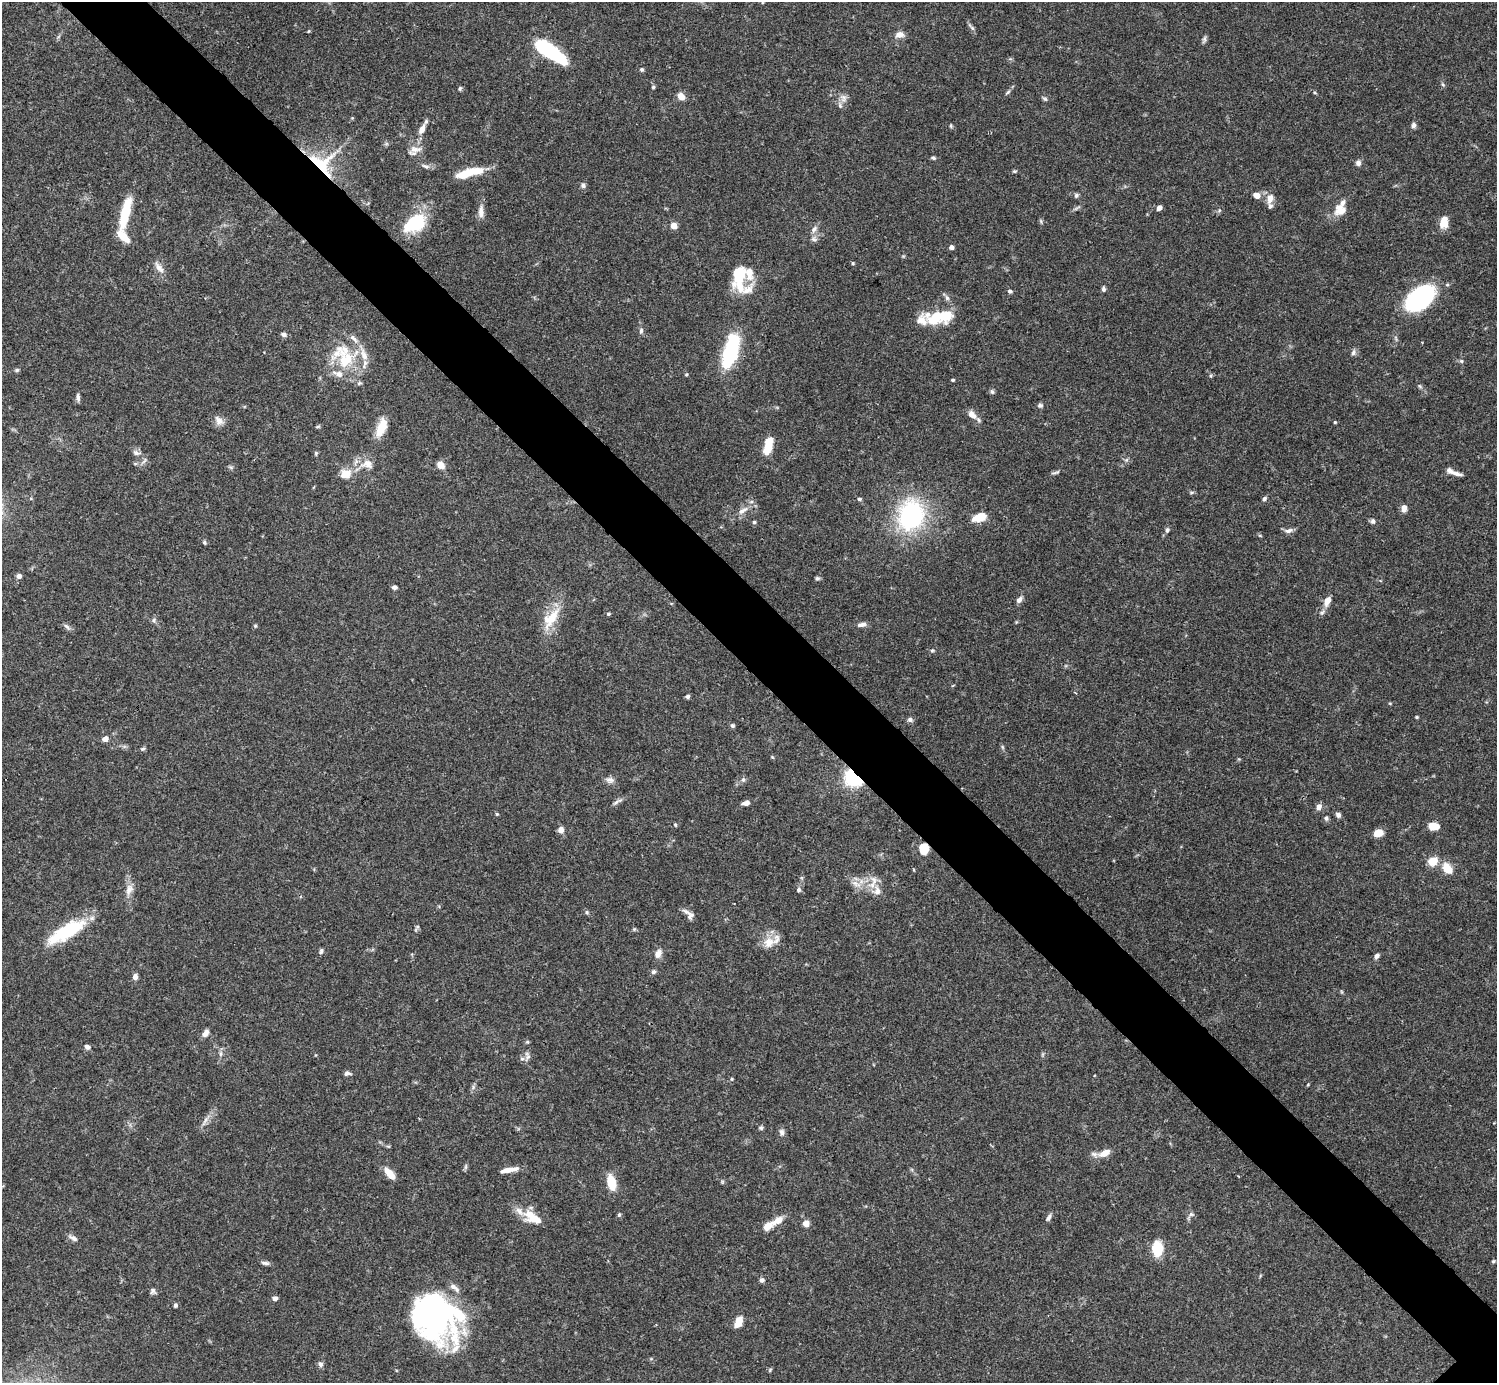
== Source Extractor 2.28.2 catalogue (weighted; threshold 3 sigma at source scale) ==
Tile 11 of 4 x 4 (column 3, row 3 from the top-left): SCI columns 2990-4484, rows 1539-2919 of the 5982 x 5981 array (HDU 1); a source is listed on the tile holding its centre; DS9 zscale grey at full resolution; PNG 1499 x 1385 px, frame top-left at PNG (2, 2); no overlay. Shown black and unused: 6% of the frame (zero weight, under 3 of 4 exposures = <1% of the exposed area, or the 3 px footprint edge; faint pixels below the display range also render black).
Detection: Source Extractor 2.28.2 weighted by HDU 2 'WHT'; one run over the whole footprint, this tile lists its part. Background 0.0692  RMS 0.0032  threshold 0.0144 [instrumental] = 3 sigma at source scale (4.5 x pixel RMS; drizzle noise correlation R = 1.50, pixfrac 1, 0.05/0.05 arcsec/px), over >= 5 px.
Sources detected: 190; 4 inside a brighter object's white glare — not listed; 17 inside a brighter listed object's ellipse — not listed separately; the other 169 listed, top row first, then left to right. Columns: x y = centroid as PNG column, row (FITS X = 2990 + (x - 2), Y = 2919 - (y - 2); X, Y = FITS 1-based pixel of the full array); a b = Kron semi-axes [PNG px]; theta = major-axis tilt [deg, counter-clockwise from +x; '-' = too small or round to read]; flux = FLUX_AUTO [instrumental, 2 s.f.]
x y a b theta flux
971 27 13 4 -48 0.79
309 31 5 3 - 0.27
899 34 11 8 11 2
1204 39 10 5 74 0.77
551 52 34 11 -36 28
642 69 5 5 - 0.55
1443 85 7 4 -58 0.49
653 87 5 4 - 0.46
460 88 6 4 69 0.45
1008 92 8 4 44 0.68
1315 93 5 3 - 0.34
681 96 8 6 -54 2.8
843 98 11 9 -78 1.8
1045 99 7 5 -30 0.56
1414 125 7 6 - 0.94
951 126 6 4 -72 0.39
422 129 14 7 62 2.5
415 149 17 9 7 2.6
934 158 6 4 -16 0.51
1358 163 7 7 - 1.1
322 164 33 26 -37 19
426 166 12 5 -22 1.1
476 171 20 9 8 6.1
1014 171 6 4 18 0.42
583 185 6 6 - 0.91
1076 195 6 6 - 0.65
1256 195 6 6 - 2.6
1270 198 12 8 76 2.6
1159 208 5 4 - 1.5
1340 210 16 15 - 4.2
481 212 17 7 -88 2.2
125 213 38 9 76 12
1041 221 6 4 -71 0.46
1444 222 12 8 81 5
414 223 26 16 33 17
674 226 7 6 - 2.3
814 229 11 7 58 1.4
813 239 8 7 - 1.1
951 247 5 5 - 1
853 263 5 4 - 0.41
159 268 18 7 -52 2.1
739 276 31 14 88 12
1103 289 6 5 - 0.72
1010 291 5 4 - 0.8
947 298 8 6 -73 0.96
1420 298 31 18 40 40
934 319 21 12 41 7.6
641 331 8 5 80 0.86
284 334 7 5 -29 0.99
731 351 35 13 73 27
1353 352 9 6 75 0.95
345 358 41 25 -70 17
1461 361 5 5 - 0.5
17 370 6 4 16 0.56
686 374 5 4 - 0.37
953 380 4 3 - 0.46
992 392 8 5 -63 0.61
78 397 10 5 -86 0.97
1040 405 8 6 12 0.73
972 415 14 8 -47 2.5
219 421 14 10 -57 2.1
1335 422 4 4 - 0.32
318 426 6 4 19 0.42
381 427 22 9 69 6.2
769 443 19 9 74 6.2
136 453 10 6 -24 1.3
316 453 6 4 79 0.44
144 460 11 2 55 0.63
1126 460 6 5 - 0.59
367 464 16 12 -5 3.8
441 465 9 7 -46 2.6
231 467 6 4 17 0.53
1055 472 14 4 12 0.69
345 474 13 10 14 4.2
1457 474 14 5 -13 1.4
859 499 5 4 - 0.53
1264 499 6 5 - 0.73
1404 508 8 6 86 2
743 510 17 7 34 2.5
911 516 29 24 69 45
979 517 13 7 16 5.8
1373 521 7 6 - 0.81
754 522 5 4 - 0.47
1167 530 7 5 72 0.79
1288 531 12 6 8 1.3
204 542 6 4 -89 0.5
19 576 6 5 - 1.2
817 578 6 5 - 0.61
394 587 5 4 - 1
1019 600 8 6 52 1.3
1327 601 13 8 67 2.7
608 614 5 4 - 0.48
551 618 34 15 54 8.1
154 620 7 5 -71 0.75
861 625 12 6 9 1.4
66 626 10 5 -38 0.97
255 626 5 4 - 0.4
932 650 5 5 - 0.46
688 696 5 5 - 0.66
1417 717 4 4 - 0.37
910 720 7 6 - 0.85
732 725 6 5 - 0.63
105 739 5 4 - 3.1
1002 747 6 4 -88 0.48
143 749 7 5 5 0.55
772 757 5 4 - 0.32
853 778 12 9 -40 25
610 780 11 8 -11 1.5
743 780 6 5 - 0.66
617 801 17 4 26 1.1
746 803 8 5 13 1.5
1319 807 8 7 - 1.4
497 814 4 4 - 0.35
1338 815 7 5 -51 1
1326 818 6 5 - 0.7
675 825 5 4 - 0.35
1433 826 9 6 -3 6
561 830 8 7 - 1.7
1378 833 8 6 14 4.6
924 849 9 9 - 6.2
1432 861 11 9 36 4.7
1447 868 15 10 -54 4.6
855 883 13 7 -36 2.3
129 890 17 9 70 2.7
799 890 6 6 - 0.7
877 891 14 11 -88 3.2
587 912 6 5 - 0.58
689 914 14 6 -47 1.8
66 931 45 14 30 19
769 942 16 13 46 4.3
321 951 7 4 86 0.65
658 954 13 9 60 1.9
1377 956 7 5 53 0.96
654 972 6 5 - 0.84
135 977 7 6 - 1.4
206 1033 9 6 60 1.7
87 1047 7 5 -23 1.2
221 1054 7 4 90 0.7
527 1056 15 7 88 1.8
347 1073 7 6 - 0.94
732 1079 5 4 - 0.36
1308 1084 5 3 - 0.25
205 1122 18 3 60 1.4
761 1128 6 5 - 0.63
782 1132 10 7 -82 1.2
1104 1153 15 8 23 3.6
466 1167 8 4 81 0.59
505 1170 26 5 11 3.1
390 1174 13 6 -49 4.8
611 1183 13 7 -75 8.3
1191 1214 6 5 - 0.72
619 1215 5 5 - 0.51
532 1217 27 13 -33 7.1
1048 1218 9 5 61 0.97
777 1220 17 8 30 3.6
806 1223 6 6 - 2.6
73 1238 14 6 -25 1.2
1157 1249 17 11 -86 8
1493 1261 5 4 - 0.42
265 1263 11 4 -9 0.92
762 1280 5 5 - 1
454 1287 16 6 -36 1.6
153 1291 7 7 - 0.92
275 1298 5 5 - 1.1
175 1305 4 4 - 0.7
433 1315 70 32 -48 54
738 1322 12 7 66 4.2
320 1364 7 7 - 0.96
770 1370 6 4 47 0.4
Overlapping masked pixels (flux is a lower limit): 3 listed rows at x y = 322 164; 853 778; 924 849